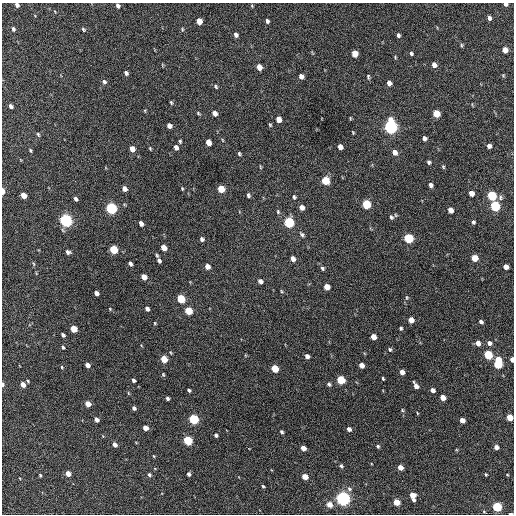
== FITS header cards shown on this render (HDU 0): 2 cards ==
NAXIS1  =                  512 / Axis length
NAXIS2  =                  512 / Axis length

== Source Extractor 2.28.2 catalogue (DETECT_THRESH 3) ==
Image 512 x 512 px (HDU 0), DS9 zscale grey, 1 PNG px = 1 image px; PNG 516 x 516 px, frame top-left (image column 1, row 512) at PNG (2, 3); no overlay
Background 507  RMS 14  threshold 42.9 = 3 sigma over >= 5 px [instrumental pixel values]
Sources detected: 173; all 173 listed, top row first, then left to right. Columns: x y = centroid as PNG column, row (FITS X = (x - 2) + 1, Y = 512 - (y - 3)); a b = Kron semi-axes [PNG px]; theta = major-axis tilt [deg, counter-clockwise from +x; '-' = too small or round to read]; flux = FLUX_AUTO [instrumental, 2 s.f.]
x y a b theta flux
505 4 4 3 - 2900
17 5 4 4 - 3300
118 6 5 4 - 2700
252 6 5 3 - 770
489 18 5 4 - 2800
199 21 5 4 - 11000
267 21 4 3 - 2000
13 29 5 4 - 1800
83 29 5 4 - 1300
182 29 5 3 - 850
236 35 5 4 - 3300
398 35 5 4 - 2200
461 45 6 4 -89 1200
505 50 5 5 - 8500
411 53 4 4 - 1700
355 54 5 5 - 14000
395 57 5 3 - 920
162 65 5 3 - 770
434 65 5 5 - 5900
259 67 5 4 - 9600
126 73 4 3 - 2400
503 75 5 4 - 940
301 76 5 4 - 4400
368 77 7 4 -80 1300
104 82 6 5 - 2300
389 83 5 4 - 5200
216 86 5 4 - 1400
171 102 5 3 - 1100
11 106 5 4 - 2900
198 113 5 4 - 1200
215 113 5 4 - 5400
436 113 5 5 - 23000
350 118 5 3 - 890
278 119 5 4 - 8300
270 125 6 4 -71 1100
169 126 5 4 - 4400
390 127 7 5 -82 290000
353 132 4 3 - 860
38 134 6 4 -72 1500
424 138 5 4 - 3300
180 141 5 3 - 1400
208 142 5 4 - 9100
489 146 4 4 - 3300
176 147 5 4 - 4300
340 147 5 4 - 6300
150 148 4 3 - 940
132 149 5 4 - 7900
30 150 4 3 - 1200
394 152 6 5 - 5300
239 154 5 4 - 1400
429 162 4 4 - 1900
260 167 6 3 -81 880
443 167 5 4 - 1000
325 181 5 5 - 33000
430 185 4 4 - 3100
124 189 5 4 - 4600
182 189 4 3 - 930
221 189 5 5 - 19000
3 191 5 3 - 7000
471 193 5 4 - 7600
23 195 5 4 - 11000
248 195 5 4 - 1900
492 196 5 5 - 59000
294 197 6 4 -71 1500
500 198 8 6 -81 2400
75 199 4 3 - 2300
366 204 6 5 - 49000
495 206 6 5 - 80000
302 207 5 4 - 5500
111 208 6 5 - 130000
450 210 5 4 - 7300
278 212 7 5 -76 1600
391 217 7 5 -61 2000
66 220 6 5 - 220000
289 222 6 5 - 90000
473 222 5 4 - 1800
141 223 5 4 - 4300
302 234 7 5 -54 1900
409 238 5 5 - 71000
202 239 5 4 - 2400
164 248 5 4 - 11000
114 249 5 5 - 36000
68 252 5 4 - 2700
157 255 6 3 -61 1200
474 258 5 5 - 19000
293 259 5 4 - 5400
159 261 5 3 - 2600
33 264 6 3 -71 1000
130 264 4 3 - 2500
207 266 5 4 - 6400
506 267 5 4 - 6700
322 268 5 4 - 1800
144 277 5 4 - 8900
260 281 5 4 - 4000
327 287 5 4 - 9500
281 291 5 3 - 930
96 293 5 4 - 4000
407 297 7 5 84 1400
181 299 5 5 - 39000
110 309 4 3 - 720
147 309 5 4 - 3000
188 311 5 5 - 27000
411 320 5 4 - 9000
481 322 5 4 - 2500
155 323 4 3 - 860
401 328 3 3 - 1500
74 329 5 4 - 18000
63 335 4 3 - 2500
373 337 5 4 - 8900
478 343 5 4 - 6400
489 343 6 5 - 4000
63 347 5 3 - 1400
390 349 5 4 - 1500
171 353 5 3 - 810
488 355 5 5 - 52000
307 356 4 4 - 3500
164 359 5 4 - 19000
512 359 4 3 - 5100
498 363 9 5 87 58000
87 365 5 4 - 5600
361 365 5 4 - 6700
62 367 4 3 - 840
275 369 5 4 - 27000
402 372 5 4 - 6800
163 375 5 4 - 1100
383 378 4 2 - 1200
133 380 4 3 - 2000
341 380 5 5 - 40000
3 384 5 3 - 2300
329 384 5 4 - 1800
23 385 5 4 - 7400
416 386 6 4 -59 6200
189 390 4 3 - 1700
432 390 4 4 - 4600
128 393 6 3 -71 800
167 398 4 3 - 2300
443 398 5 4 - 10000
88 404 5 4 - 11000
134 408 4 3 - 2300
402 410 5 4 - 1100
417 413 4 2 - 710
509 417 5 4 - 19000
194 419 5 5 - 80000
96 420 5 4 - 4100
462 420 5 4 - 7600
145 428 5 4 - 6100
349 429 4 4 - 3700
282 432 4 3 - 1600
216 435 4 3 - 2200
188 440 5 5 - 60000
115 445 5 4 - 4600
378 446 4 4 - 1500
496 447 4 4 - 5100
303 448 5 4 - 7400
154 456 5 3 - 700
341 466 6 4 -28 1600
400 467 5 4 - 8200
68 474 5 4 - 10000
189 474 4 3 - 2300
486 474 3 3 - 1100
40 475 3 3 - 1100
149 475 4 4 - 1800
507 475 4 2 - 770
305 477 5 4 - 12000
263 486 3 3 - 1200
349 489 7 6 - 2700
413 496 7 4 -73 13000
343 498 6 5 - 330000
396 502 5 4 - 18000
329 505 5 4 - 10000
497 507 5 4 - 76000
484 512 5 3 - 910
510 514 4 2 - 1600
At the frame edge (FLAGS 8, measured only in part): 8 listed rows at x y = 505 4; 17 5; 118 6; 3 191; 512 359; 3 384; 509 417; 510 514